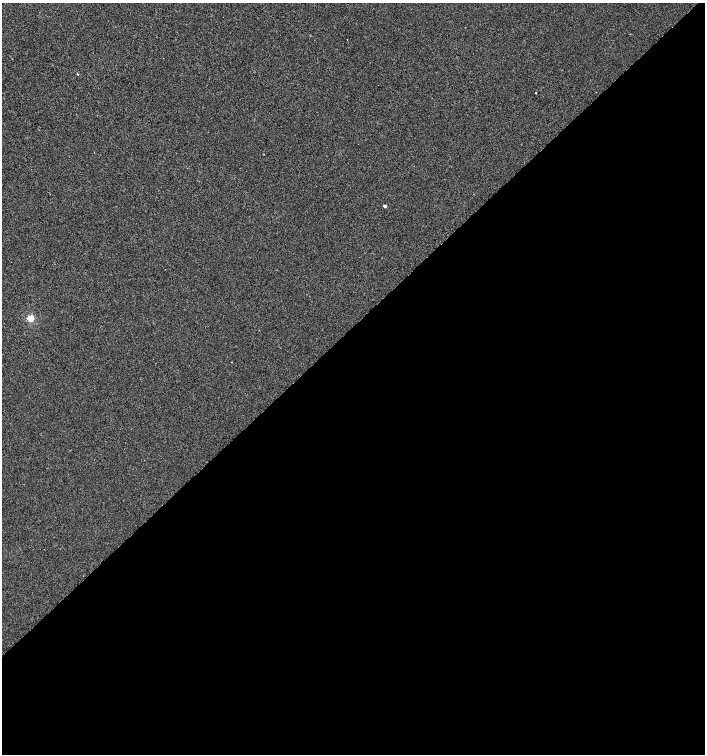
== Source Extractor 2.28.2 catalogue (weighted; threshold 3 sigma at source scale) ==
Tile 15 of 4 x 4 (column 3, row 4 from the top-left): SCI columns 3027-4432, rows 1-1504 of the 5987 x 6019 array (HDU 1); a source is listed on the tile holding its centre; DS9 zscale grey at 2 x 2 block average (1 PNG px = mean of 2 x 2 image px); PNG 707 x 756 px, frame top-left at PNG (2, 3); no overlay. Shown black and unused: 57% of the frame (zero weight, under 2 of 3 exposures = <1% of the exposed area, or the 3 px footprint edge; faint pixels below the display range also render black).
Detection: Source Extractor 2.28.2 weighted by HDU 2 'WHT'; one run over the whole footprint, this tile lists its part. Background -8.51e-04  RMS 0.0041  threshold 0.0186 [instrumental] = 3 sigma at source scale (4.5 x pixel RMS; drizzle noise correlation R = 1.50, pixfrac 1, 0.0396/0.0396 arcsec/px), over >= 5 px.
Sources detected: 3; all 3 listed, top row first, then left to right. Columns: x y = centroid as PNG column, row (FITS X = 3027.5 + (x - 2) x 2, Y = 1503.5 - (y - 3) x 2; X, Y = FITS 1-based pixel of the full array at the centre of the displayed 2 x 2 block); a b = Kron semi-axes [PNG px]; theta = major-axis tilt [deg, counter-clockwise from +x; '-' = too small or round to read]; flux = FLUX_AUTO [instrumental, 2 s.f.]
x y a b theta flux
535 93 2 2 - 1.4
384 206 3 2 - 2.6
30 318 3 3 - 32